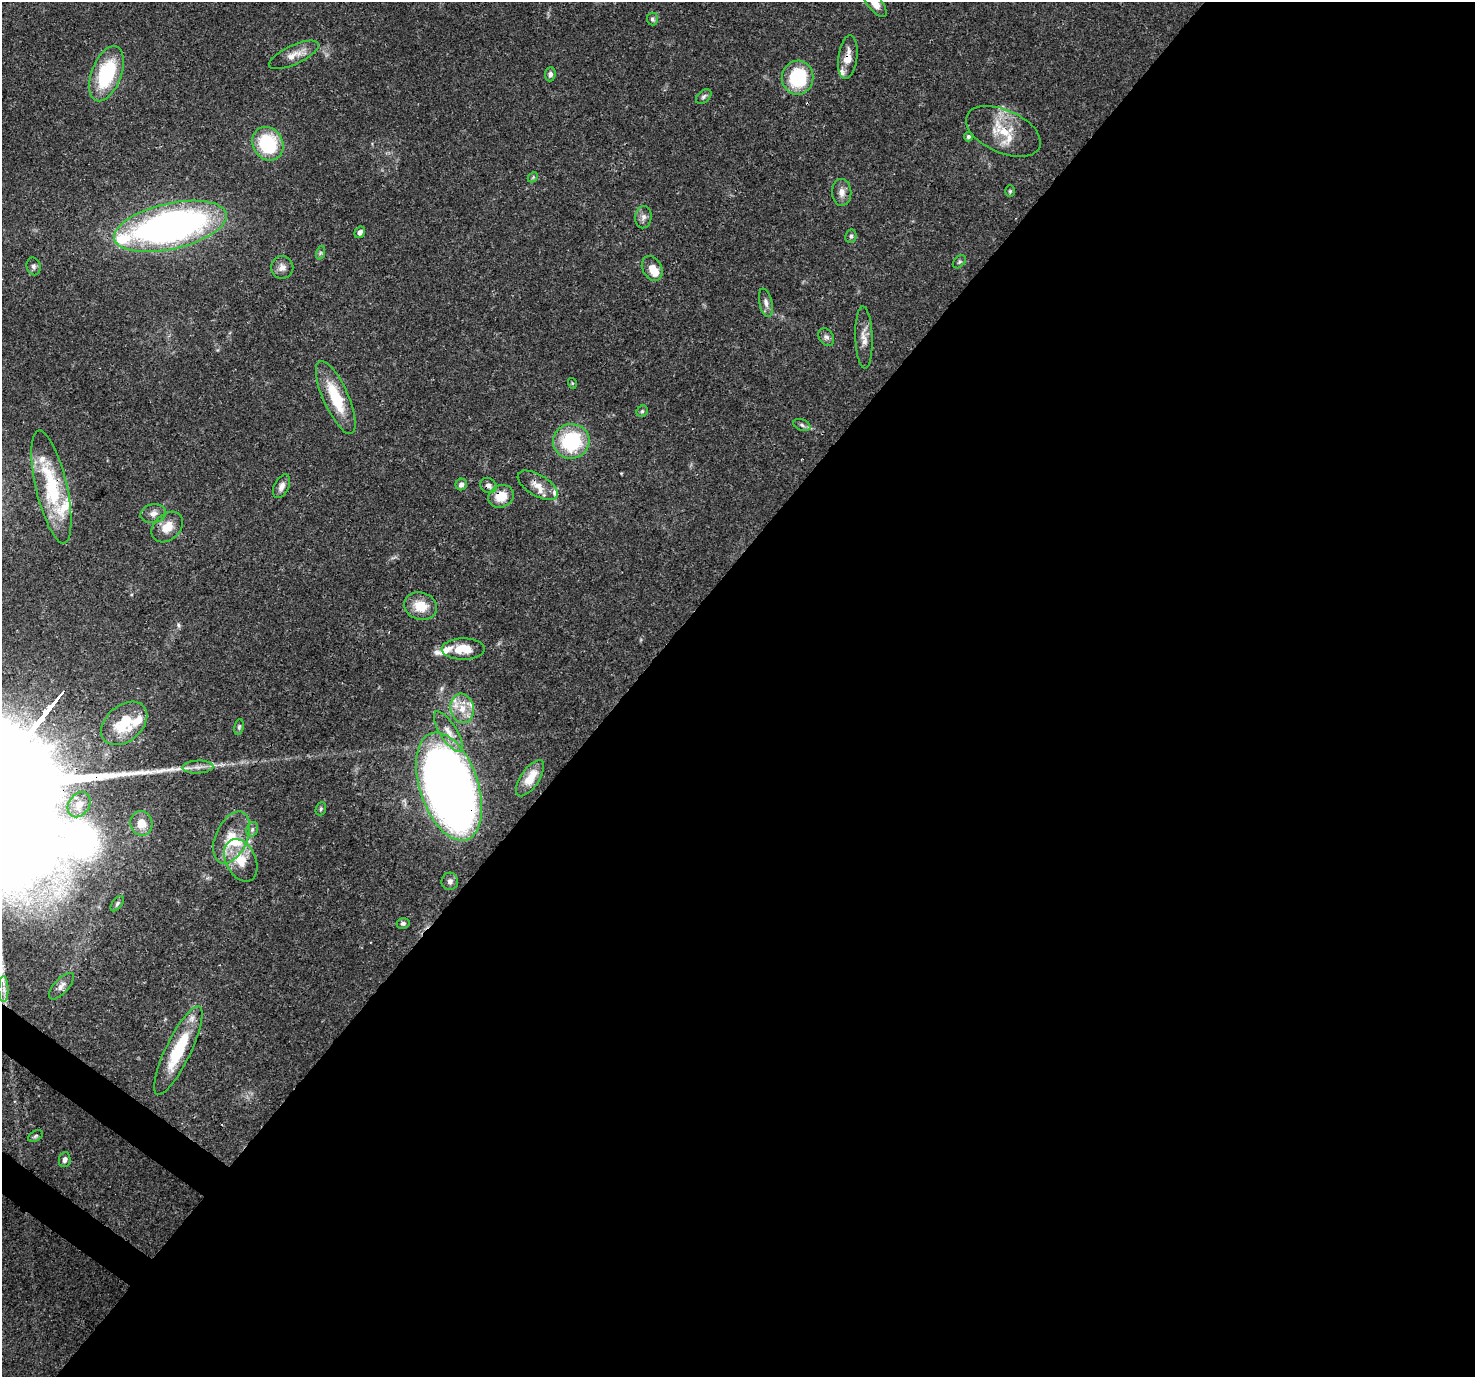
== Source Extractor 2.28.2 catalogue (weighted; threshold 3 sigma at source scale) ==
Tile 12 of 4 x 4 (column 4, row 3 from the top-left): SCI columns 4505-5977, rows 1714-3088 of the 6056 x 6107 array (HDU 1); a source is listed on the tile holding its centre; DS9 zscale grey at full resolution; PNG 1477 x 1379 px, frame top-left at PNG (2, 2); each listed source drawn as its Kron ellipse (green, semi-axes under 4 px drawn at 4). Shown black and unused: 58% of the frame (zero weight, under 3 of 4 exposures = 8% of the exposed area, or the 3 px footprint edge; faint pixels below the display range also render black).
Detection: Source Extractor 2.28.2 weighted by HDU 2 'WHT'; one run over the whole footprint, this tile lists its part. Background 0.0865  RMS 0.0036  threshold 0.0162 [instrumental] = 3 sigma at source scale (4.5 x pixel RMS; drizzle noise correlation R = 1.50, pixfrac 1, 0.0396/0.0396 arcsec/px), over >= 5 px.
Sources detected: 74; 1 inside a brighter object's white glare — neither listed nor drawn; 11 inside a brighter listed object's ellipse — not listed separately; the other 62 listed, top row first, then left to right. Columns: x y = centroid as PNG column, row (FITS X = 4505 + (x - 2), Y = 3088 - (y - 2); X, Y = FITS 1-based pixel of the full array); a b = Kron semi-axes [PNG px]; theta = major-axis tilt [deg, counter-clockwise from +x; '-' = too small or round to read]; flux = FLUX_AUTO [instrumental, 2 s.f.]
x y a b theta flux
875 3 16 7 -51 4.1
652 19 6 5 - 0.9
294 55 27 9 25 4.2
848 57 22 9 83 4.9
106 74 29 15 69 27
550 74 7 5 83 1.4
798 78 17 16 - 25
704 96 9 5 40 0.93
1003 131 40 21 -24 13
968 137 5 4 - 0.85
268 144 17 15 -59 24
533 177 6 4 46 0.47
1010 191 6 5 - 0.52
842 192 13 9 -89 2.6
643 217 11 8 85 1.8
170 226 57 23 13 170
360 232 6 5 - 1.4
851 236 7 5 79 0.85
320 253 7 4 71 0.6
959 262 8 5 47 0.64
34 266 9 7 -77 1.2
282 267 11 11 - 2.3
652 268 13 9 -62 5.1
766 303 14 6 -78 1.9
826 337 9 7 -58 1.3
864 338 31 8 -88 3.8
572 383 5 3 - 0.39
336 397 39 12 -66 16
642 411 6 5 - 0.63
802 425 9 5 -22 0.98
571 441 18 17 - 27
461 484 6 5 - 1.7
488 485 8 7 - 1.8
538 485 22 10 -30 4.2
281 486 13 7 63 2
51 487 58 15 -77 27
501 496 13 11 26 6.9
153 514 13 9 12 2.3
167 527 18 13 42 5.4
420 606 16 13 -17 7.3
463 649 21 10 0 7.5
462 708 15 11 -79 5.6
124 723 26 18 41 13
239 727 8 5 80 0.67
448 732 23 8 -58 4.3
198 767 15 6 3 2.2
530 778 21 9 55 6.6
449 786 56 29 -71 420
79 805 13 10 56 3.4
321 809 7 5 69 0.61
141 823 12 11 - 5.4
252 829 7 5 70 1
232 837 27 16 66 11
241 860 22 15 -63 8.7
450 881 9 8 - 1.4
117 904 9 4 53 0.72
403 924 6 5 - 0.91
61 986 16 7 48 2.3
4 989 13 5 -90 1.9
178 1051 49 12 64 21
35 1136 8 5 27 0.68
65 1160 7 5 82 1.3
Overlapping masked pixels (flux is a lower limit): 5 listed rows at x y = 848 57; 488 485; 51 487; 501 496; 449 786
Isophote crosses this tile's border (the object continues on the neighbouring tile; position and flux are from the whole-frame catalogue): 1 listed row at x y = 875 3